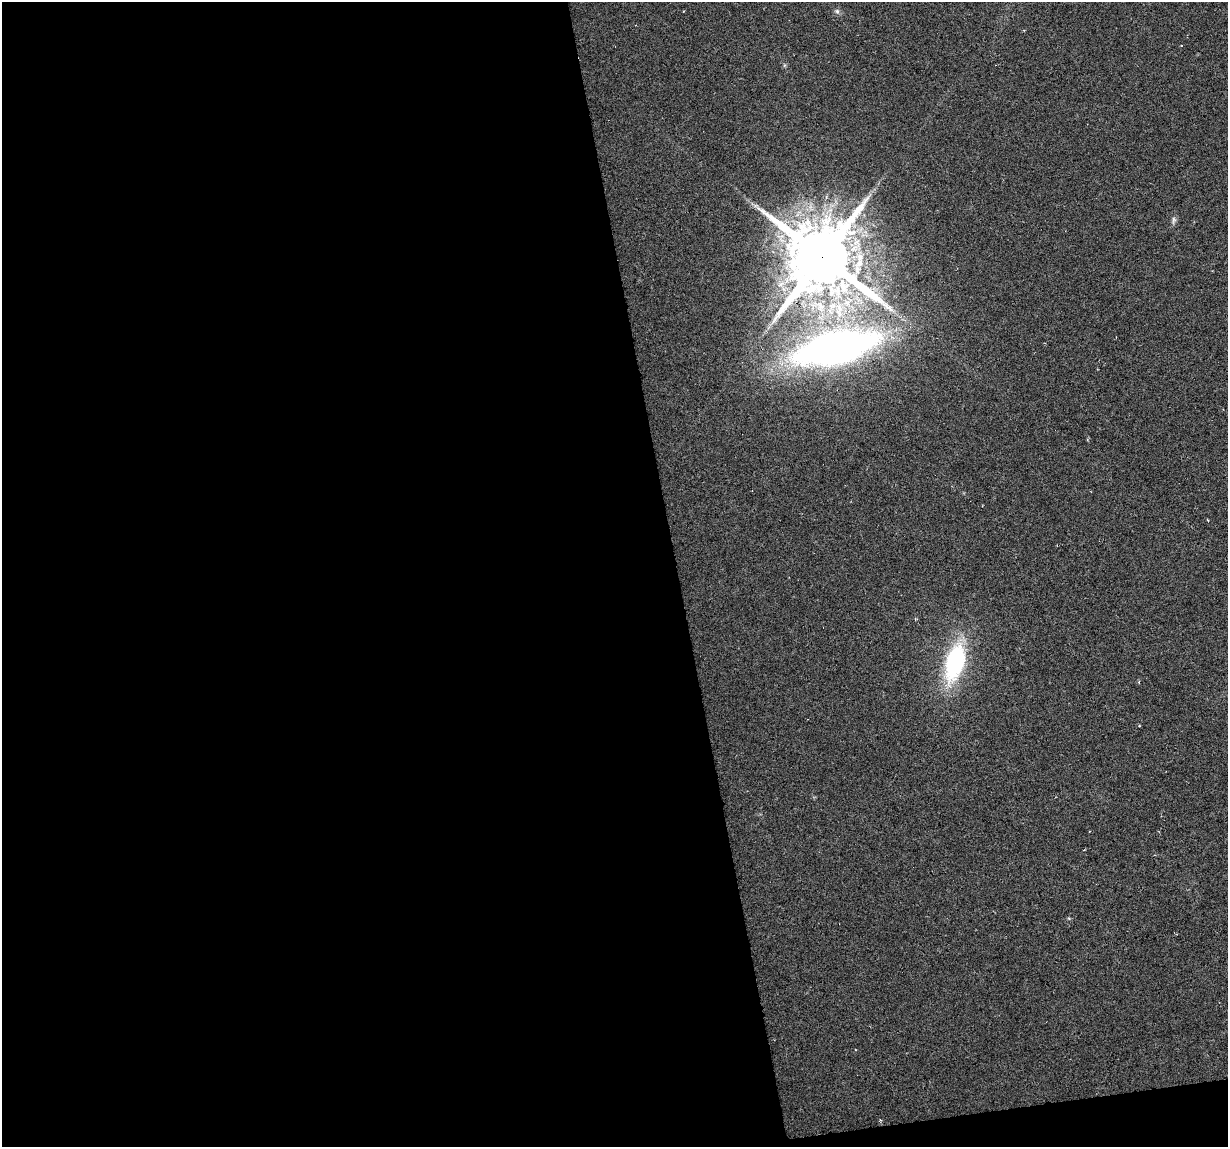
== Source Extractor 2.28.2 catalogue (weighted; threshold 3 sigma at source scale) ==
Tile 13 of 4 x 4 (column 1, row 4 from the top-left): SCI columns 1-1226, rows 27-1171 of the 4904 x 4682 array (HDU 1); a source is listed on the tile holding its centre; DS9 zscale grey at full resolution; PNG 1230 x 1149 px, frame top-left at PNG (2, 2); no overlay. Shown black and unused: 56% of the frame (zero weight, under 3 of 6 exposures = <1% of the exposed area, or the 3 px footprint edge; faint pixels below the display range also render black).
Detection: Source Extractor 2.28.2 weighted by HDU 2 'WHT'; one run over the whole footprint, this tile lists its part. Background -0.0061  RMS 0.0036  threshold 0.0149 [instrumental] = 3 sigma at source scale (4.09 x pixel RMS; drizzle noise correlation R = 1.36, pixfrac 0.8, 0.0396/0.0396 arcsec/px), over >= 5 px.
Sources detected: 6; all 6 listed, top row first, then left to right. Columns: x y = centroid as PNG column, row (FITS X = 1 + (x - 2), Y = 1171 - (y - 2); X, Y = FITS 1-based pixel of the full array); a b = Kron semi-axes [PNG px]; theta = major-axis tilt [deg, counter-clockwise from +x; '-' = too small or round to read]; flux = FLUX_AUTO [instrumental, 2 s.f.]
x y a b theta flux
837 11 7 6 - 0.87
1174 220 10 6 81 1
822 257 19 18 - 3900
836 348 82 30 13 190
1207 520 4 2 - 0.28
955 663 36 17 75 43
Overlapping masked pixels (flux is a lower limit): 2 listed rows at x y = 822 257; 836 348